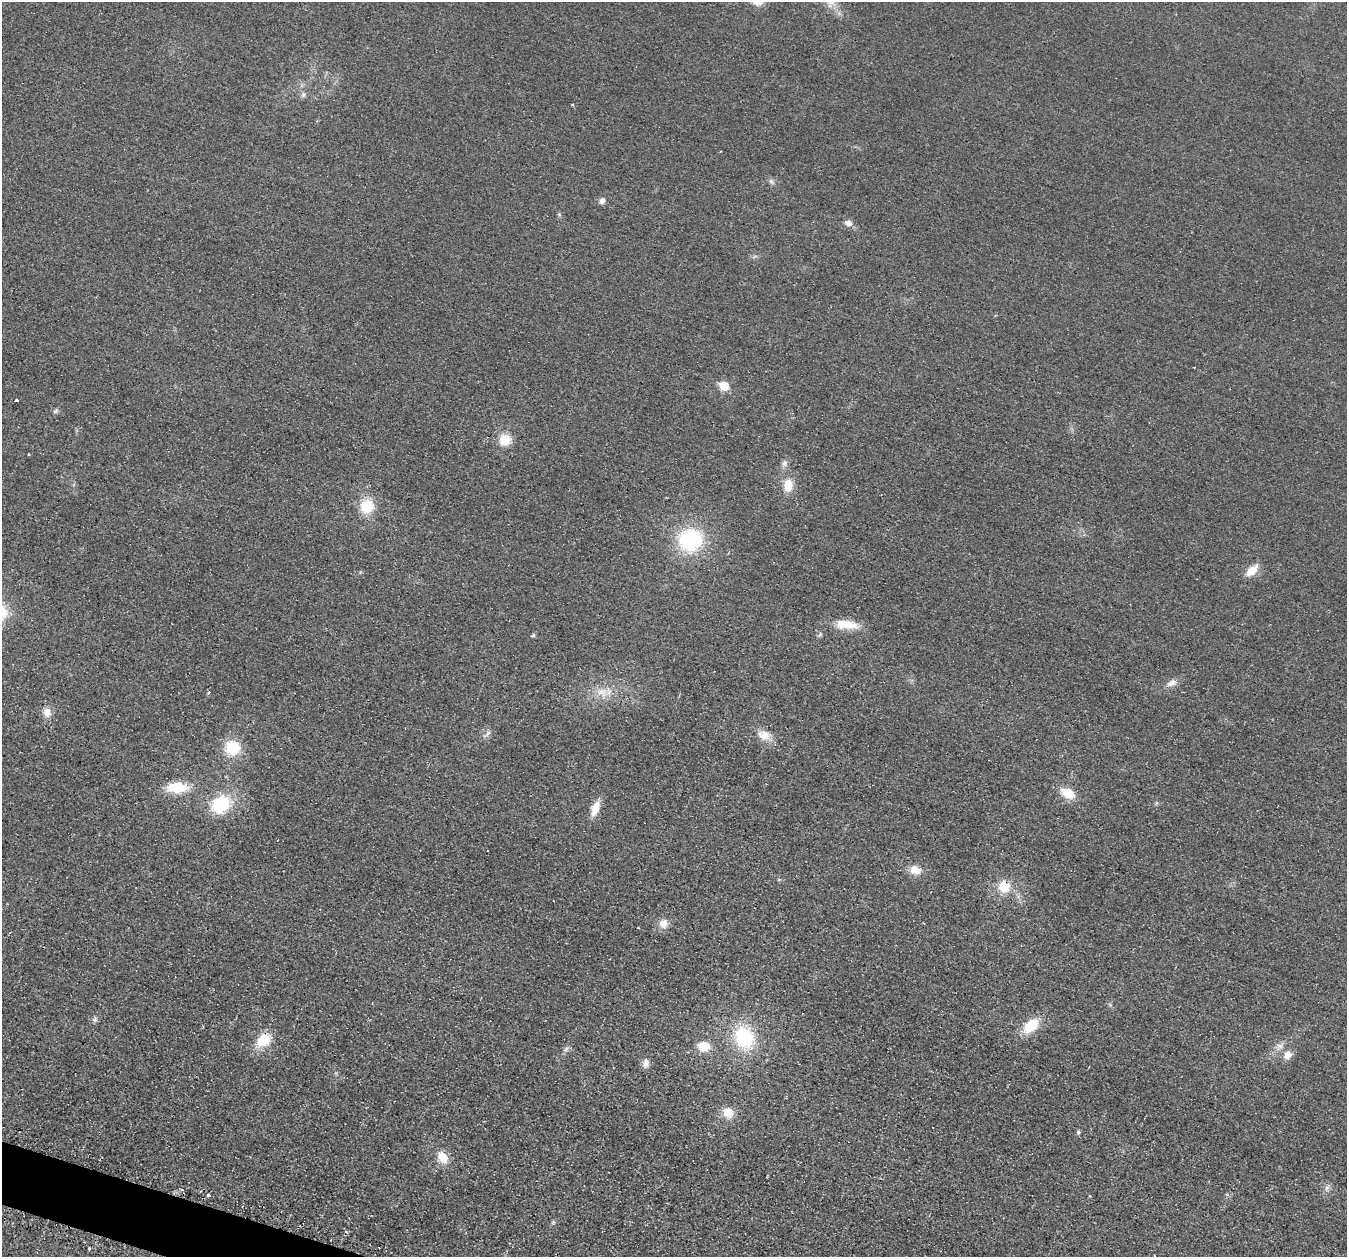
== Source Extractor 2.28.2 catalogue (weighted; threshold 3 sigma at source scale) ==
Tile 7 of 4 x 4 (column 3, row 2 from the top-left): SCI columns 2717-4061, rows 2665-3919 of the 5436 x 5458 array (HDU 1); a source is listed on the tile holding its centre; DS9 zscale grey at full resolution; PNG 1349 x 1259 px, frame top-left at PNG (2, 2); no overlay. Shown black and unused: <1% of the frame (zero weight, under 2 of 3 exposures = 3% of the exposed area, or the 3 px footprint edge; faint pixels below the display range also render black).
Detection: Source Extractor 2.28.2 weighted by HDU 2 'WHT'; one run over the whole footprint, this tile lists its part. Background 0.021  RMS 0.0087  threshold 0.0391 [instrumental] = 3 sigma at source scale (4.5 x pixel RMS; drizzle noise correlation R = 1.50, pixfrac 1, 0.05/0.05 arcsec/px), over >= 5 px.
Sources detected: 49; all 49 listed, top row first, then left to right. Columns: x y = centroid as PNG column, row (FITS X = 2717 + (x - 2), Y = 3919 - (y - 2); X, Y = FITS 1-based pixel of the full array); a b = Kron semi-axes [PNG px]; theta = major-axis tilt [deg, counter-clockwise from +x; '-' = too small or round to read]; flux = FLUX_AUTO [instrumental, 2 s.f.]
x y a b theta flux
303 95 8 6 60 2.4
720 152 2 2 - 0.93
771 181 9 5 -54 2.3
602 201 8 7 - 3.5
848 223 10 7 -11 4.3
724 386 6 6 - 25
16 400 3 3 - 4.4
55 411 8 5 35 1.8
505 440 14 14 - 15
28 454 3 3 - 1.7
784 463 9 8 - 3.4
788 485 16 11 86 13
367 506 14 13 - 25
690 540 25 23 11 76
1252 570 15 8 42 12
846 624 30 10 -5 18
533 635 7 4 29 1.3
1172 683 15 8 25 5.6
601 691 14 7 32 7.8
209 692 6 3 71 1.1
47 712 13 10 -81 7
488 733 9 4 54 2.4
764 735 17 12 -27 11
233 747 16 16 - 28
177 787 18 10 1 33
1068 793 15 10 -29 16
221 804 18 15 40 51
595 808 16 8 70 13
915 870 14 10 -21 9.3
1004 886 13 13 - 17
663 923 13 11 66 7.3
95 1019 7 6 - 2.3
1031 1026 18 11 43 25
744 1037 22 19 -65 56
264 1040 16 13 35 21
704 1046 12 10 1 16
1279 1046 11 8 49 5.1
566 1049 9 4 36 2.2
1288 1055 11 10 - 6.9
646 1063 13 8 84 4.6
728 1112 13 11 -48 12
1078 1132 5 4 - 1.7
443 1157 14 10 -56 13
1327 1188 7 6 - 2.7
208 1195 3 3 - 6.1
1227 1195 4 4 - 1.9
1090 1196 3 3 - 1.1
553 1222 5 5 - 1.3
89 1248 3 3 - 2.7
Overlapping masked pixels (flux is a lower limit): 1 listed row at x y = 1004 886